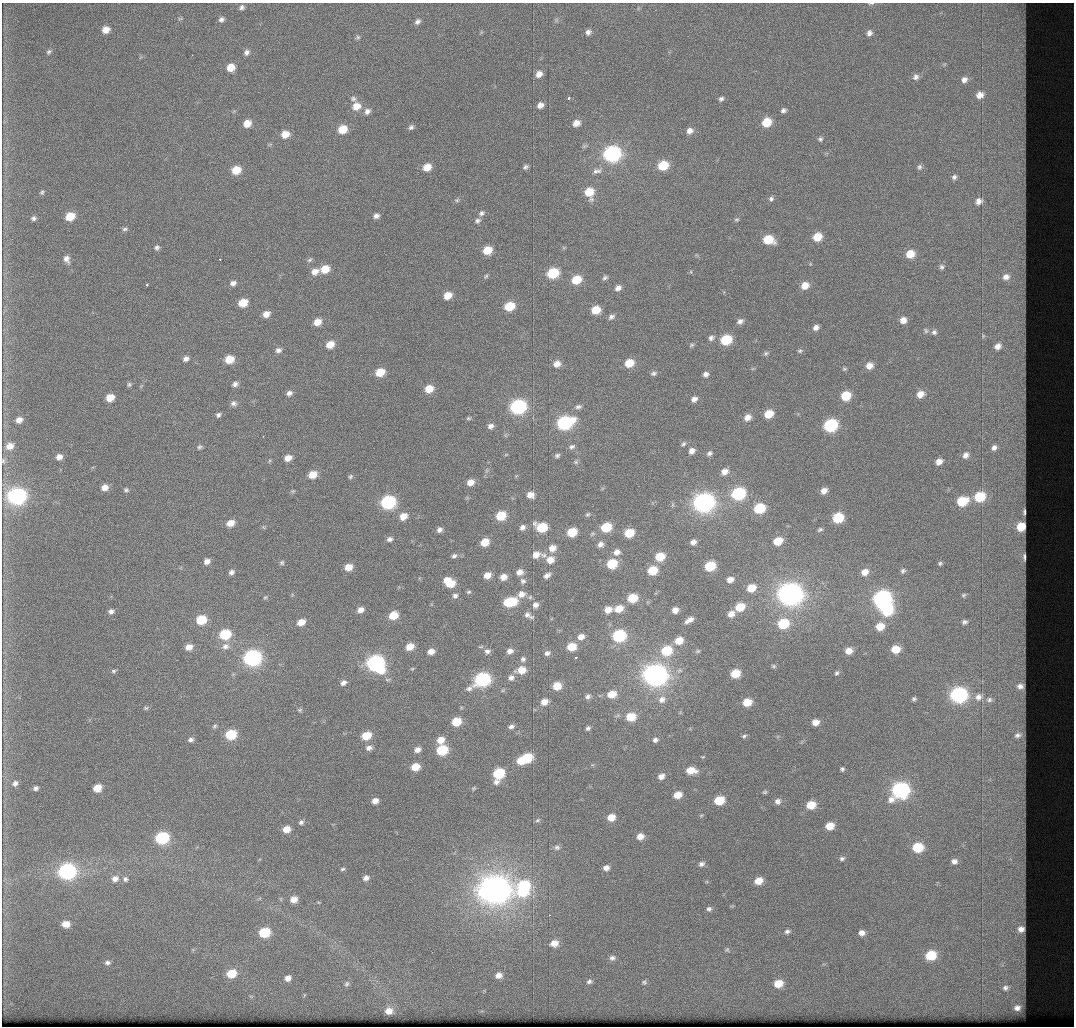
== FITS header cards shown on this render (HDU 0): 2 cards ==
NAXIS1  =                 1072 / Axis length
NAXIS2  =                 1024 / Axis length

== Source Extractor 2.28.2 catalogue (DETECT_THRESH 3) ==
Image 1072 x 1024 px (HDU 0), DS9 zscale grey, 1 PNG px = 1 image px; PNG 1076 x 1028 px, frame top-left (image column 1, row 1024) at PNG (2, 3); no overlay
Background 482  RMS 6.9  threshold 20.6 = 3 sigma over >= 5 px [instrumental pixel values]
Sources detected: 347; all 347 listed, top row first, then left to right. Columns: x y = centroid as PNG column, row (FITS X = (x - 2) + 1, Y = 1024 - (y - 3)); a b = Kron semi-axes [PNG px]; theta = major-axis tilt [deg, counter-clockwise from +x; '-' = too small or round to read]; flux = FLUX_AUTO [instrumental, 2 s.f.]
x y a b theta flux
871 3 8 3 1 600
242 7 7 6 - 1400
180 19 6 4 1 630
221 19 7 6 - 1600
417 22 7 6 - 1500
106 30 8 7 - 4400
588 32 6 6 - 1700
869 33 7 6 - 1700
358 37 6 5 - 810
49 52 7 6 - 990
247 52 7 6 - 1700
192 55 2 2 - 1400
231 67 7 7 - 6700
539 74 7 6 - 3100
916 77 8 7 - 1800
964 80 5 4 - 1800
980 95 6 5 - 3400
569 98 3 3 - 2600
353 99 8 6 -15 1200
721 99 7 6 - 1200
540 105 6 5 - 2600
356 106 9 8 - 5800
783 110 6 5 - 1400
367 111 8 7 - 2000
766 122 8 7 - 12000
576 123 7 6 - 3500
247 124 7 6 - 5700
411 127 7 5 41 1200
343 129 8 7 - 9500
689 131 8 7 - 2600
285 134 7 6 - 6400
820 139 6 6 - 990
612 154 9 8 - 110000
663 165 8 7 - 14000
427 167 8 6 33 6100
525 167 6 5 - 1100
919 167 8 6 86 1200
236 170 8 7 - 8800
597 171 13 7 11 2200
954 177 4 3 - 920
42 192 6 5 - 870
589 192 10 8 -77 10000
771 199 6 6 - 1200
457 200 6 5 - 770
979 201 5 5 - 2200
481 213 8 6 26 1300
70 216 8 6 29 10000
376 216 6 5 - 1800
33 218 6 6 - 1300
737 219 6 4 1 680
477 221 7 6 - 1200
125 229 7 5 11 1100
817 237 8 7 - 9100
768 240 9 7 -8 13000
157 248 7 7 - 1300
487 250 7 6 - 9300
910 254 8 7 - 8200
66 259 10 7 -70 2600
220 259 3 2 - 1200
310 260 8 5 43 860
941 267 6 5 - 960
325 269 8 7 - 7500
315 271 10 7 22 3500
691 272 5 3 - 440
553 273 8 7 - 22000
486 276 6 4 45 650
1006 277 11 10 - 4500
605 278 7 5 21 1100
576 280 8 7 - 11000
233 283 7 6 - 1900
147 284 3 3 - 3100
805 286 8 7 - 5200
618 288 7 6 - 2300
448 295 7 6 - 5800
243 303 7 6 - 9000
509 306 7 6 - 14000
596 310 7 6 - 8600
266 314 7 6 - 3500
611 317 8 6 30 1500
903 320 8 7 - 3500
740 321 7 5 26 1800
317 322 7 6 - 4800
816 327 6 5 - 2000
926 330 8 6 -53 1100
934 332 7 7 - 1400
711 338 7 6 - 1500
726 340 8 7 - 20000
330 345 8 6 29 6000
692 345 7 4 27 730
998 346 9 7 33 3100
278 350 7 6 - 1700
800 351 6 5 - 780
766 353 7 5 58 860
186 359 7 6 - 1800
229 359 7 7 - 8400
629 363 8 7 - 8700
557 364 8 7 - 3800
869 366 7 6 - 3700
844 369 5 4 - 610
380 372 7 6 - 9500
653 373 8 5 17 1200
706 374 6 5 - 1700
129 384 6 5 - 820
235 384 7 5 26 1600
429 389 8 7 - 7200
289 393 7 6 - 1800
920 394 8 6 38 4600
846 396 7 6 - 13000
110 398 7 6 - 6300
694 399 7 6 - 2100
233 403 8 7 - 1700
518 407 9 8 - 82000
578 407 9 6 9 1400
769 414 7 6 - 8800
218 415 6 6 - 1200
747 417 8 7 - 3100
468 418 6 4 1 710
19 420 6 5 - 2800
565 423 11 8 19 63000
830 425 8 7 - 47000
491 426 7 6 - 2100
263 436 3 3 - 510
683 444 7 5 47 1000
10 446 9 7 27 3900
199 447 7 5 11 910
572 447 8 6 26 1400
994 448 7 6 - 1800
692 451 7 6 - 2300
709 453 7 6 - 1300
506 455 5 3 - 450
557 455 7 6 - 1200
965 455 5 4 - 1800
59 457 6 6 - 2600
288 458 7 5 24 3700
3 461 7 5 77 830
576 462 7 6 - 1000
939 462 6 5 - 3200
487 470 6 4 71 760
724 471 8 7 - 3200
313 475 8 6 17 6400
516 476 5 5 - 520
350 477 7 5 47 830
470 482 7 6 - 4100
105 487 7 6 - 3700
126 490 6 5 - 950
293 491 6 4 43 610
824 491 7 6 - 3000
738 493 9 7 22 45000
530 495 8 7 - 3800
17 496 10 8 12 140000
980 497 8 7 - 17000
962 501 8 6 23 15000
388 502 9 7 17 60000
704 502 10 9 - 220000
759 508 8 7 - 20000
1024 512 8 3 88 1600
588 514 6 5 - 820
403 516 8 7 - 4700
501 516 8 7 - 13000
838 518 8 7 - 20000
230 523 8 6 23 4800
522 527 7 6 - 2000
542 527 9 7 -13 17000
606 527 8 7 - 15000
1021 527 8 7 - 11000
439 530 6 5 - 1800
820 530 6 4 29 830
572 532 7 6 - 12000
629 533 7 6 - 11000
389 539 7 6 - 1600
778 541 7 6 - 8300
485 542 7 6 - 7100
693 542 6 5 - 2300
600 544 8 7 - 2100
552 548 9 8 - 4100
617 552 9 7 23 2700
536 555 9 8 - 4000
544 555 9 6 -16 1600
454 556 8 6 37 1300
660 557 8 7 - 11000
1024 557 11 4 90 1900
550 560 9 8 - 4600
207 561 7 6 - 2500
282 563 7 6 - 930
940 563 5 4 - 700
612 564 8 7 - 15000
710 566 8 6 25 17000
348 567 7 6 - 5100
653 570 8 7 - 12000
903 571 7 6 - 1100
231 572 7 6 - 1600
519 572 7 6 - 3100
864 572 9 8 - 4000
487 575 7 6 - 4100
547 575 8 5 32 1900
503 577 7 6 - 3600
730 580 8 7 - 3200
523 581 7 7 - 1400
449 582 11 7 -35 12000
751 588 9 7 28 7600
468 592 6 4 16 710
521 594 10 9 - 3400
790 594 11 9 6 380000
963 595 5 4 - 540
455 596 7 7 - 1600
265 597 6 4 21 600
632 598 8 6 15 12000
882 599 10 9 - 120000
511 602 11 7 11 20000
535 605 8 7 - 2100
885 606 17 10 -64 58000
740 607 9 7 23 11000
619 609 9 7 16 6200
360 610 7 6 - 3000
608 610 7 6 - 4400
675 610 6 5 - 3200
111 611 6 5 - 1500
731 614 8 7 - 3700
393 615 8 6 27 9800
528 615 12 6 -26 2000
201 620 8 7 - 15000
689 620 11 6 32 2700
301 622 8 6 22 4900
964 622 5 4 - 1100
783 624 9 8 - 20000
880 626 9 8 - 7700
225 634 8 7 - 21000
619 636 8 7 - 38000
581 637 8 7 - 3200
679 641 9 7 23 6800
225 646 11 9 14 2800
189 647 8 6 25 3600
410 647 7 6 - 5600
571 647 8 7 - 9600
895 649 8 7 - 7900
431 651 6 5 - 3200
487 651 8 7 - 1600
510 651 7 6 - 2300
666 651 10 8 27 17000
698 651 7 5 16 790
849 651 8 7 - 4300
547 653 8 6 24 1600
576 657 3 3 - 2000
252 658 9 8 - 120000
523 659 7 7 - 1400
375 663 10 9 - 110000
774 666 7 4 -27 760
521 670 10 7 9 6500
113 671 6 5 - 790
837 673 6 5 - 980
735 674 7 6 - 10000
655 675 11 9 5 330000
511 677 7 7 - 2000
482 679 11 8 29 70000
343 683 8 6 30 1900
557 686 7 7 - 8000
1020 686 10 8 -5 3500
612 694 9 7 17 6700
958 695 9 8 - 100000
588 696 7 6 - 1500
978 697 7 7 - 2200
914 699 5 4 - 920
662 700 11 9 36 3200
989 700 7 6 - 1100
544 702 7 6 - 3900
747 702 7 6 - 8800
146 708 6 5 - 720
300 710 7 5 3 800
631 717 8 7 - 11000
456 722 7 6 - 11000
815 722 7 6 - 4100
214 726 7 5 42 810
511 726 6 5 - 1400
588 728 5 4 - 1100
231 735 8 7 - 20000
1018 735 13 9 22 3400
366 736 8 6 23 10000
744 736 6 5 - 900
191 740 7 5 18 1400
441 740 8 6 28 5000
655 740 7 6 - 1500
369 748 8 6 19 2100
417 750 7 6 - 2500
442 750 8 7 - 21000
527 758 8 7 - 18000
521 761 7 6 - 6900
415 767 7 6 - 7200
842 769 5 5 - 890
691 770 10 6 -3 7000
499 773 8 7 - 22000
661 776 7 6 - 2700
496 782 8 7 - 1700
15 783 8 7 - 2000
36 788 5 5 - 1400
97 788 7 6 - 7300
474 788 5 4 - 560
900 790 11 9 35 110000
765 792 6 4 16 680
677 795 8 6 16 5900
719 800 7 6 - 13000
375 801 6 5 - 3000
778 801 7 6 - 2100
811 805 7 6 - 8800
611 817 7 6 - 5800
537 820 7 4 28 810
301 822 7 5 31 1300
830 826 7 6 - 6900
286 829 7 6 - 5000
640 836 7 6 - 3900
162 838 8 7 - 42000
557 847 8 7 - 1400
918 847 8 7 - 18000
842 859 6 5 - 1100
954 861 5 4 - 1700
701 864 8 6 25 1600
606 868 6 5 - 2200
342 869 6 4 17 730
67 871 9 8 - 110000
366 878 6 5 - 2000
115 879 9 8 - 3000
125 879 7 7 - 1300
758 881 7 6 - 6100
523 888 18 13 74 41000
495 889 13 11 9 720000
294 899 7 7 - 4000
709 909 6 6 - 1300
549 915 3 2 - 640
66 924 7 5 -2 4700
1021 929 8 8 - 3700
787 931 7 5 18 1300
264 933 8 6 17 21000
862 933 6 5 - 2400
554 943 8 6 13 4700
727 949 7 6 - 830
931 955 8 7 - 16000
612 958 8 7 - 1600
107 963 7 5 1 1300
231 974 8 7 - 11000
499 975 7 6 - 3100
288 978 7 6 - 2700
589 981 7 6 - 1300
644 982 6 6 - 910
347 984 8 6 61 1100
778 984 8 7 - 8700
1005 988 10 8 20 2400
1017 1008 9 7 12 3300
389 1011 7 6 - 4500
At the frame edge (FLAGS 8, measured only in part): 2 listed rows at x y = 871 3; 3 461